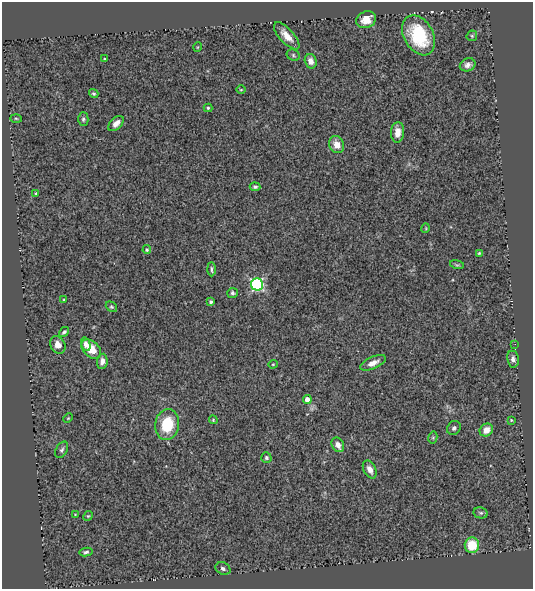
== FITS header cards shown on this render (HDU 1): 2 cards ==
NAXIS1  =                  531
NAXIS2  =                  587

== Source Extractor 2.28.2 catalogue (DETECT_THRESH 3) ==
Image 531 x 587 px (HDU 1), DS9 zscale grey, 1 PNG px = 1 image px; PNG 535 x 591 px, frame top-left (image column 1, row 587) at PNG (2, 2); each listed source drawn as its Kron ellipse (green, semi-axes under 4 px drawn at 4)
Background 0.505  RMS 0.053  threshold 0.159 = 3 sigma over >= 5 px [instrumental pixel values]
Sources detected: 56; all 56 listed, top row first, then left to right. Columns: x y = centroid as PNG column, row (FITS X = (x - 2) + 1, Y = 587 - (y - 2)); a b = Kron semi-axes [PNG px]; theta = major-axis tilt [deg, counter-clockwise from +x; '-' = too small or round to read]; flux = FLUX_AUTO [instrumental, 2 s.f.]
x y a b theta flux
366 20 10 8 23 45
419 35 21 14 -61 210
287 36 17 7 -47 40
472 36 5 5 - 5.2
198 47 5 3 - 2.7
293 55 7 5 -30 6.4
105 59 3 2 - 4
311 61 7 6 - 22
468 65 8 6 24 15
241 90 5 3 - 3.1
94 94 5 4 - 5.5
208 108 4 4 - 4.7
16 118 6 4 -2 4.2
83 119 6 5 - 7.3
116 123 9 5 44 20
398 132 10 6 85 32
337 145 9 7 -64 39
255 187 5 4 - 7
36 193 3 3 - 3.6
426 228 5 3 - 3
147 250 4 4 - 4.9
479 253 4 4 - 4.4
457 265 7 4 -13 5.2
211 269 7 3 -90 7.3
257 284 6 6 - 540
233 293 5 5 - 7.5
64 300 3 2 - 4.1
211 302 4 3 - 6.7
111 307 6 4 -39 5.6
64 332 5 3 - 7
86 344 7 4 -77 16
515 344 3 2 - 2.1
58 345 9 7 -60 29
91 349 11 7 -42 74
513 359 8 6 -81 12
102 361 7 5 82 18
373 363 14 6 25 25
273 364 4 4 - 3.4
307 399 4 4 - 25
68 418 5 3 - 3.3
213 420 4 3 - 3.7
511 420 3 3 - 3.4
167 424 15 12 82 140
454 428 7 6 - 11
486 430 7 6 - 36
433 437 6 4 78 5.1
338 445 8 6 -59 22
62 450 9 5 61 9.3
266 458 5 5 - 6.1
370 470 10 6 -62 22
481 513 7 5 -13 7.7
75 515 3 2 - 3
88 516 5 4 - 4.3
472 545 8 7 - 99
86 552 6 4 11 7.3
223 568 8 6 -27 11